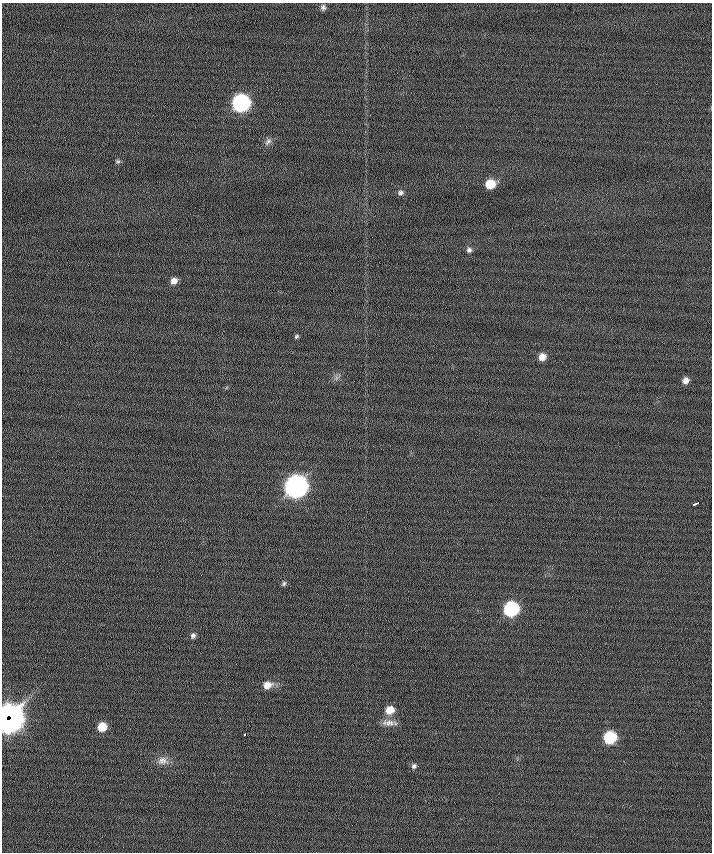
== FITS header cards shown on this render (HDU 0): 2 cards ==
NAXIS1  =                  710 /
NAXIS2  =                  850 /

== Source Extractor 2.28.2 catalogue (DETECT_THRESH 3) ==
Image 710 x 850 px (HDU 0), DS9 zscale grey, 1 PNG px = 1 image px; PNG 714 x 854 px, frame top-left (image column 1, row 850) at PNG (2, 3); no overlay
Background 0.218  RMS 6.3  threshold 19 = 3 sigma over >= 5 px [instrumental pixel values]
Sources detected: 26; all 26 listed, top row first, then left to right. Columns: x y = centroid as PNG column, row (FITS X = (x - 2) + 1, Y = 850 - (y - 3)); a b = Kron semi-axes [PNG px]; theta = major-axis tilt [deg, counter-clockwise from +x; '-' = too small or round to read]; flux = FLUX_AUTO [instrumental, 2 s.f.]
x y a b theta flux
323 7 7 6 - 1100
241 103 9 8 - 150000
268 141 12 7 52 1600
118 161 7 5 -20 660
490 184 8 7 - 10000
401 192 8 6 5 1200
469 250 7 7 - 1200
174 281 6 6 - 2800
296 336 6 4 40 710
542 357 7 7 - 3800
336 378 7 4 72 1100
686 380 7 6 - 2500
296 486 10 9 - 470000
696 503 5 3 - 3400
284 583 7 5 52 850
511 609 9 8 - 74000
193 635 7 6 - 1300
267 685 10 8 19 4200
390 710 8 7 - 6400
9 718 13 12 - 630000
388 723 18 7 2 2800
102 727 7 7 - 7700
245 734 3 3 - 1600
610 737 8 8 - 33000
163 761 14 11 0 3200
414 766 7 6 - 1100
At the frame edge (FLAGS 8, measured only in part): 1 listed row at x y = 9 718